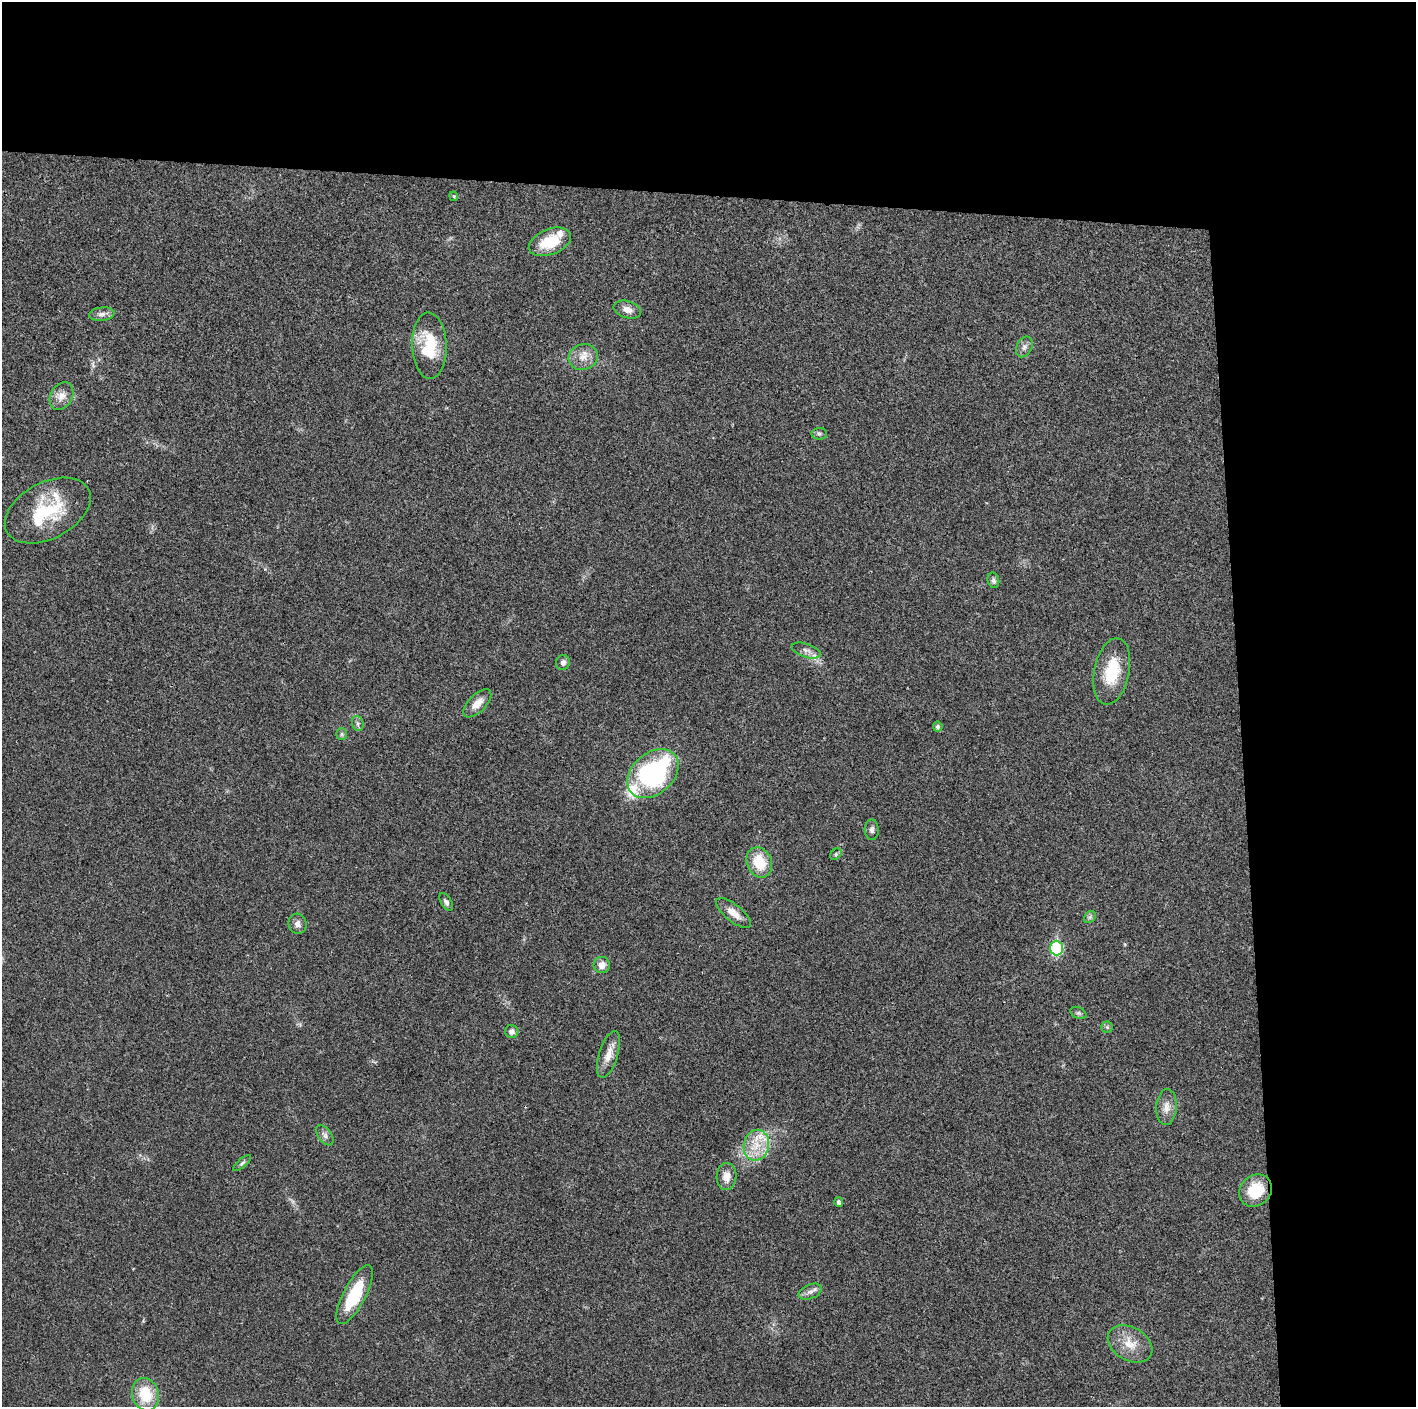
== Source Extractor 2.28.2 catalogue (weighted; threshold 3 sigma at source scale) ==
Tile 3 of 3 x 3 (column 3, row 1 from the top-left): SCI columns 2829-4242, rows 2820-4224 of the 4242 x 4227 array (HDU 1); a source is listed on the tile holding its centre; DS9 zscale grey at full resolution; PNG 1418 x 1409 px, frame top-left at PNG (2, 2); each listed source drawn as its Kron ellipse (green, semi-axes under 4 px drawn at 4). Shown black and unused: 24% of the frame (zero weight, under 3 of 4 exposures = <1% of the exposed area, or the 3 px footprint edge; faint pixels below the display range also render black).
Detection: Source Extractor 2.28.2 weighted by HDU 2 'WHT'; one run over the whole footprint, this tile lists its part. Background 0.0191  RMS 0.0039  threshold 0.0175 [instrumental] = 3 sigma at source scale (4.5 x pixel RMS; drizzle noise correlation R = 1.50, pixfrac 1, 0.05/0.05 arcsec/px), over >= 5 px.
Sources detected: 47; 4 inside a brighter listed object's ellipse — not listed separately; the other 43 listed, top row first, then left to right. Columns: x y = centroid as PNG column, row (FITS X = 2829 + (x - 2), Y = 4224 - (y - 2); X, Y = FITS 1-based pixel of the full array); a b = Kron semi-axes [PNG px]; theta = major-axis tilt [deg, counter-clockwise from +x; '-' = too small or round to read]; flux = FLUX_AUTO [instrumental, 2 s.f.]
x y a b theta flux
454 196 5 4 - 0.45
550 242 22 12 21 12
627 310 14 8 -17 2.8
102 314 13 6 5 1.8
429 346 33 17 -88 16
1024 347 11 7 62 1.8
583 357 15 12 17 4.2
62 396 14 10 58 3.5
819 434 8 6 -1 0.82
48 510 46 28 28 23
993 580 8 5 -78 0.99
806 650 15 6 -18 2
563 663 7 7 - 1.3
1112 671 34 17 79 15
477 703 18 8 45 4.1
358 723 7 5 -72 0.99
938 727 5 5 - 1
342 734 6 5 - 0.64
653 774 29 20 41 62
872 830 10 7 -88 1.3
836 854 6 5 - 0.65
759 862 15 12 -67 11
446 902 10 5 -56 1
734 913 21 8 -39 4.2
1090 917 7 5 46 0.83
298 924 10 9 - 2
1057 948 7 6 - 34
602 965 8 8 - 3.1
1078 1013 8 5 -26 0.85
1107 1027 5 5 - 0.66
512 1031 6 6 - 1.6
608 1054 24 9 73 4.7
1166 1107 18 10 87 3.6
325 1135 11 6 -54 1.4
756 1145 15 12 78 7.2
242 1163 11 4 41 0.86
726 1177 13 10 88 3.6
1256 1191 17 15 41 13
839 1202 5 4 - 1.2
810 1292 12 7 22 1.8
355 1295 33 11 62 18
1130 1344 24 16 -30 7.5
145 1394 16 13 -74 12